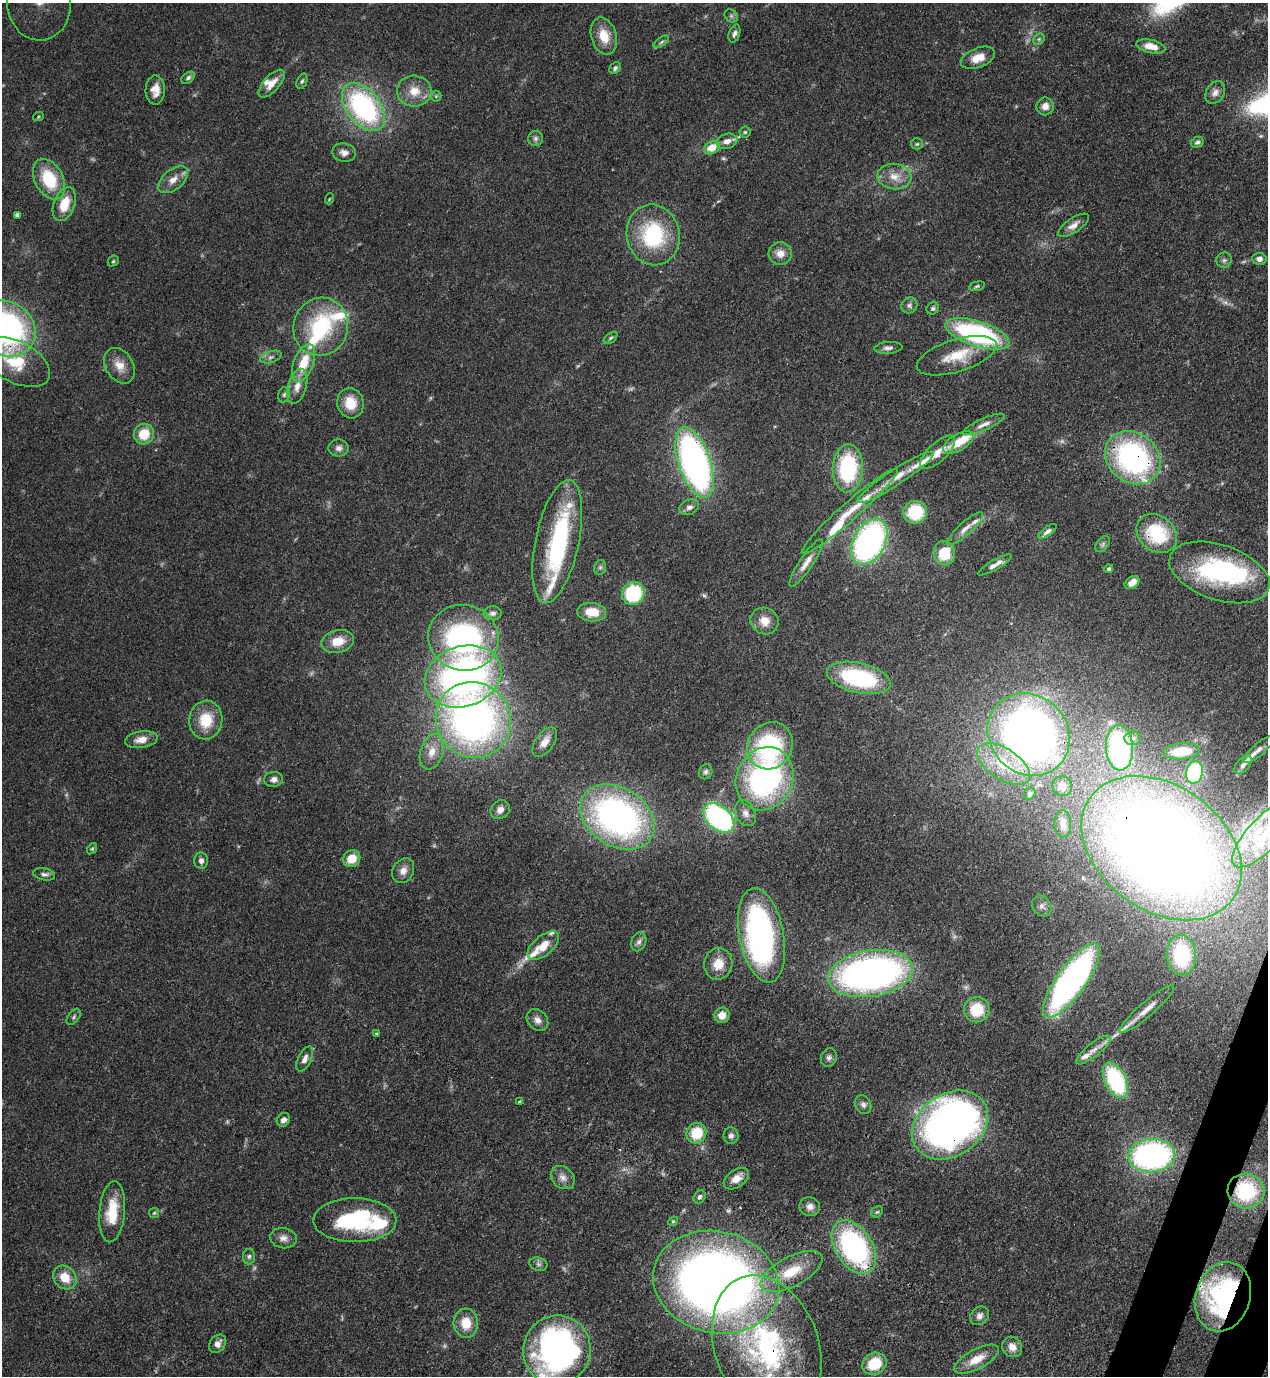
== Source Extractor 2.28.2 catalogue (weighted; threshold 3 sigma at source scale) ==
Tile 6 of 4 x 4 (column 2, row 2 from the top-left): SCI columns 1619-2884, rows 2791-4164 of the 5638 x 5578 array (HDU 1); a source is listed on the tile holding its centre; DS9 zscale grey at full resolution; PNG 1270 x 1378 px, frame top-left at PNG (2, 3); each listed source drawn as its Kron ellipse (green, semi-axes under 4 px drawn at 4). Shown black and unused: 1% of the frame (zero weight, under 3 of 4 exposures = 7% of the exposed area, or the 3 px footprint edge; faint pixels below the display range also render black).
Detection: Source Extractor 2.28.2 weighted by HDU 2 'WHT'; one run over the whole footprint, this tile lists its part. Background 0.0696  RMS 0.0036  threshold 0.0161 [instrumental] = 3 sigma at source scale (4.5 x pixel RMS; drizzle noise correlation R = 1.50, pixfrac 1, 0.05/0.05 arcsec/px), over >= 5 px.
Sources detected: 203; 7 too faint to see at this stretch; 6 inside a brighter object's white glare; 3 long thin detections or spike segments (spike, bleed or trail) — neither listed nor drawn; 18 inside a brighter listed object's ellipse — not listed separately; the other 169 listed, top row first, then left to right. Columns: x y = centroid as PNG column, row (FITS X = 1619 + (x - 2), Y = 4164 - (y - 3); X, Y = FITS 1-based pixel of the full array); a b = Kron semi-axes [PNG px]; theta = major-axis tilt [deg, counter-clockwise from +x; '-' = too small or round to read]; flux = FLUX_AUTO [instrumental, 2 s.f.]
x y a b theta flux
39 3 38 32 -86 12
731 16 7 6 - 0.75
734 34 9 5 71 1.2
604 36 19 12 -73 7
1039 39 6 5 - 0.76
661 42 9 4 36 0.76
1151 46 15 6 -12 4.8
978 58 18 9 22 5.3
615 68 6 5 - 0.83
188 78 7 5 40 0.9
302 81 8 5 68 0.76
272 84 17 8 48 4.4
155 90 14 9 89 3.7
414 91 17 15 -3 6.3
1215 93 12 9 58 2.2
436 96 5 5 - 0.63
1045 106 9 8 - 2.7
363 107 28 16 -51 65
38 117 5 3 - 0.38
745 132 5 5 - 0.68
535 138 7 7 - 1.1
727 141 10 7 19 2.6
1197 142 7 5 27 0.88
917 144 6 5 - 0.62
712 148 8 6 31 6.6
344 153 12 9 -11 2.2
894 176 17 13 -7 5.2
49 179 22 14 -63 17
173 180 17 10 40 3.8
329 199 5 3 - 0.33
64 204 17 10 70 8.3
17 215 4 4 - 1.2
1073 225 18 7 34 2.7
653 235 30 26 -77 31
780 253 12 11 - 3.4
1259 259 7 6 - 1.9
1224 260 8 7 - 1.1
113 261 6 5 - 0.52
977 286 8 4 15 0.65
909 305 8 7 - 1.2
933 308 6 6 - 0.77
321 327 29 27 73 31
6 329 30 27 -35 100
977 334 33 12 -18 64
611 338 8 4 37 0.7
888 348 14 6 4 1.5
957 356 41 16 17 12
271 357 11 5 18 1.3
16 362 37 20 -27 17
304 363 20 10 69 10
119 366 19 13 -58 4.8
297 386 18 9 74 3.8
284 395 8 6 73 0.87
350 403 15 13 -75 7.3
984 424 23 6 24 2.7
144 434 10 10 - 8
958 442 17 8 31 7.8
338 448 10 8 0 1.8
938 452 22 9 43 4.3
1133 458 29 24 -38 74
694 462 37 16 -71 150
848 468 24 15 88 34
896 477 45 8 33 7.6
689 507 10 7 25 1.7
850 511 64 9 41 11
915 512 12 11 - 17
965 529 23 6 42 3.1
1048 531 10 4 37 1.6
1157 533 22 17 -40 21
557 542 63 22 78 47
869 542 25 16 62 110
1103 544 9 5 50 0.92
944 553 12 10 -78 13
806 563 28 6 56 3.9
995 565 19 5 30 2.6
600 567 7 6 - 0.93
1109 569 4 4 - 0.67
1219 572 52 27 -18 47
1132 583 8 5 37 3
633 593 11 11 - 24
592 612 14 9 -4 7.2
493 613 8 7 - 1.3
765 621 14 13 - 4.8
463 638 35 33 -17 79
338 641 16 11 13 6.4
463 676 39 30 19 140
859 678 32 15 -13 41
206 720 19 16 84 11
473 720 39 37 -50 170
1029 734 43 39 -46 250
1133 738 8 7 - 1.2
141 740 16 8 9 3.8
545 742 17 9 55 3.5
770 746 24 22 55 41
1120 748 23 13 -88 52
1258 750 19 6 40 2.5
1182 751 18 8 5 7.5
432 752 18 11 73 5.1
1004 764 30 15 -33 15
1243 765 11 6 50 1.5
706 772 8 6 61 0.96
1194 772 11 8 78 29
274 779 9 7 5 1.7
765 779 32 28 63 83
1062 786 10 9 - 2.5
1030 794 6 5 - 0.86
500 810 10 9 - 2.1
745 813 13 9 -64 2.5
617 817 40 29 -33 130
719 818 18 11 -42 66
1063 824 14 8 -87 2
1266 833 45 16 46 22
1162 848 88 62 -36 580
92 849 6 4 53 0.49
352 859 9 8 - 6.3
201 861 8 6 -87 1.5
403 871 13 10 59 2.8
44 874 11 6 -11 1.3
1042 906 11 9 -55 2
762 935 48 22 -79 95
639 942 10 7 69 1.4
543 946 19 9 39 6.7
1181 955 20 14 -86 22
718 964 16 14 79 6.4
871 973 43 23 9 160
1071 980 44 14 55 130
1147 1009 36 7 41 4.6
977 1010 13 12 - 12
722 1015 8 7 - 3.9
74 1017 9 5 54 0.81
537 1020 12 9 -47 2.4
376 1033 3 3 - 0.6
1093 1050 21 6 39 3.2
829 1058 9 8 - 1.3
305 1059 13 6 64 2.2
1115 1080 19 10 -63 38
520 1102 3 3 - 2.7
863 1105 10 7 -61 1.4
283 1120 7 6 - 1.8
950 1125 41 31 34 170
696 1133 10 9 - 12
731 1136 8 7 - 1.4
1152 1156 23 16 4 100
563 1178 13 10 -42 2.6
736 1179 14 8 36 3.8
1246 1191 18 17 - 26
699 1197 7 5 58 0.95
810 1207 10 9 - 2.2
112 1212 30 12 85 12
877 1212 6 5 - 0.65
154 1213 5 5 - 0.48
355 1220 41 22 0 36
673 1221 5 4 - 0.44
283 1238 13 10 -7 2.5
854 1247 30 18 -58 71
249 1256 8 6 86 1.1
538 1264 9 6 -17 1.1
792 1271 34 15 27 12
65 1278 13 11 -45 6.5
716 1282 64 50 -13 350
1223 1297 35 27 72 66
980 1316 10 8 41 1.8
466 1323 14 12 -85 7.2
218 1344 10 7 51 2.2
767 1347 74 52 -70 77
1012 1347 10 9 - 3.1
557 1350 35 34 - 130
977 1359 25 10 28 6.1
874 1364 12 10 30 11
Overlapping masked pixels (flux is a lower limit): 12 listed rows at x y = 6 329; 957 356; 1133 458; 694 462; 1157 533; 1162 848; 1071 980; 950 1125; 1246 1191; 854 1247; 1223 1297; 767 1347
Isophote crosses this tile's border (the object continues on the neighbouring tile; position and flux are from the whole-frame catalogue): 5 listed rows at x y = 39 3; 6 329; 1266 833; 767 1347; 557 1350